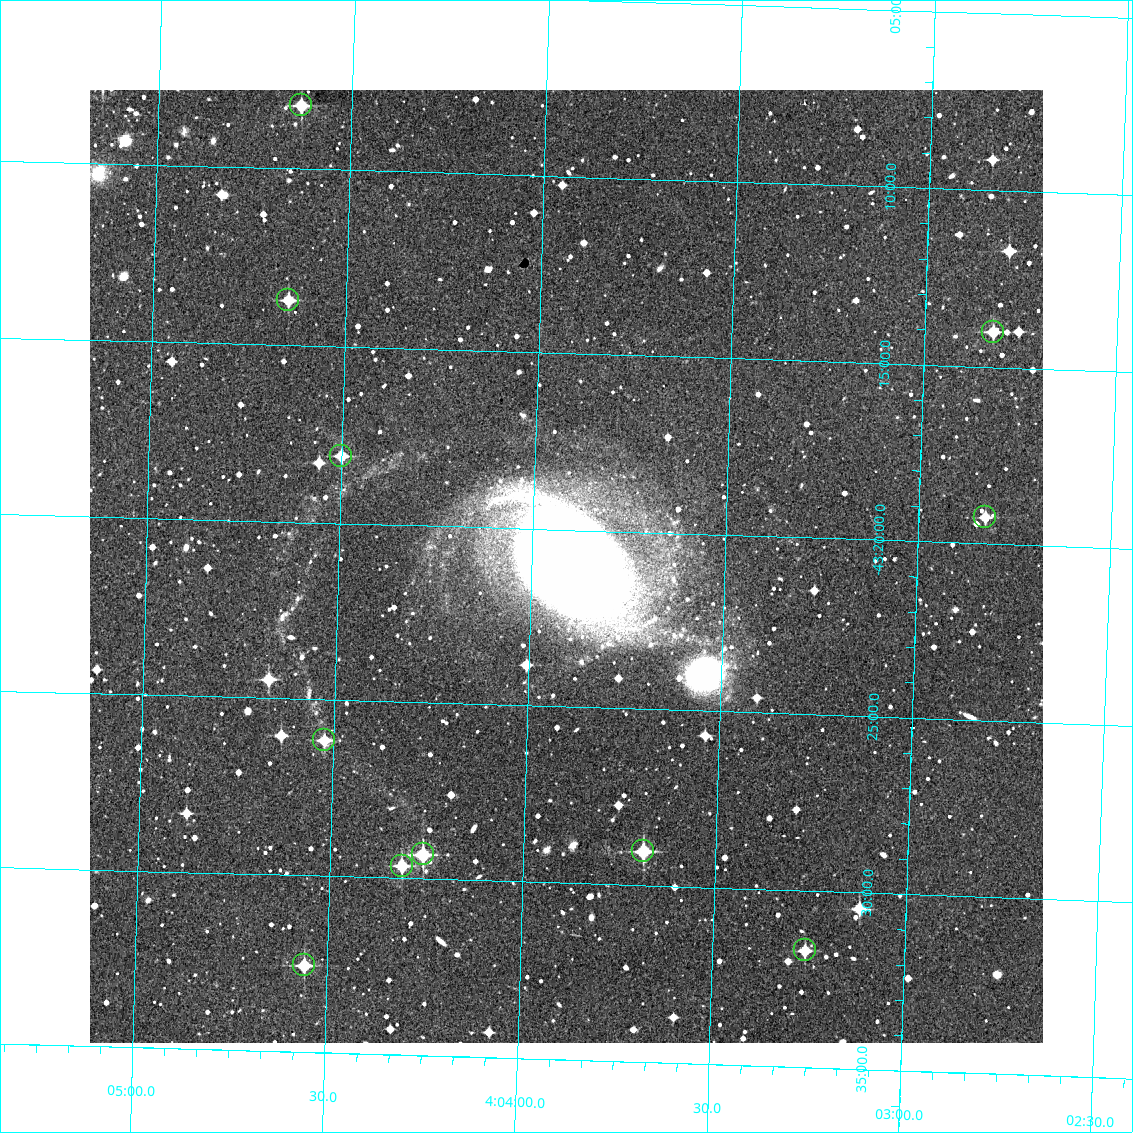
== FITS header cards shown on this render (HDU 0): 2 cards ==
NAXIS1  =                  953 /Length X axis
NAXIS2  =                  953 /Length Y axis

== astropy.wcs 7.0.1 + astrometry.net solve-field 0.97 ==
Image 953 x 953 px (HDU 0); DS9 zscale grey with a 90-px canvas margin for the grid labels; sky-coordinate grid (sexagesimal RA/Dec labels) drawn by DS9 from the SOLVED WCS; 11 Tycho-2 reference stars matched to detected sources circled (green)
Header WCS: RA---TAN/DEC--TAN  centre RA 04:03:55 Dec -43:21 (60.98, -43.35 deg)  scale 1.7 arcsec/px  FOV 27.0' x 27.0'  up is +2 deg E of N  parity normal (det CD < 0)
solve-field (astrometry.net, Tycho-2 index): VERIFIED the header's WCS against the Tycho-2 star catalogue (11 matches, 0 conflicts) and refined it, rather than solving blind
Solved WCS: RA---TAN-SIP/DEC--TAN-SIP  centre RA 04:03:55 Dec -43:21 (60.98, -43.35 deg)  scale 1.7 arcsec/px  FOV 27.0' x 27.0'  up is +2 deg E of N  parity normal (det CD < 0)
The solver's refit moves the header's centre by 1.1 arcsec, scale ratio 0.9991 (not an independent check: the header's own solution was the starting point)
Tycho-2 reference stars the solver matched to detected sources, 11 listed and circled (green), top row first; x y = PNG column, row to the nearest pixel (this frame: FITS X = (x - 90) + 1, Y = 953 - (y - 90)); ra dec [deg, ICRS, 3 dp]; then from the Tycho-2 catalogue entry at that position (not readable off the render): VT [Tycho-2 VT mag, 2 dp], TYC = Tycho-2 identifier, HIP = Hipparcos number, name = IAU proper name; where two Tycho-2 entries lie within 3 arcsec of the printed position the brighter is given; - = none
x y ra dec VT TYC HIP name
301 105 61.158 -43.137 11.71 7583-1206-1 - -
288 300 61.163 -43.229 12.10 7583-534-1 - -
993 332 60.706 -43.233 11.61 7583-812-1 - -
341 456 61.125 -43.301 12.22 7583-504-1 - -
985 517 60.707 -43.321 12.86 7583-1296-1 - -
324 740 61.131 -43.436 12.19 7583-426-1 - -
643 851 60.922 -43.484 11.85 7583-1149-1 - -
423 854 61.065 -43.488 11.52 7583-1452-1 - -
402 866 61.078 -43.494 12.16 7583-1304-1 - -
805 950 60.815 -43.528 12.46 7583-1555-1 - -
304 965 61.140 -43.543 11.68 7583-624-1 - -